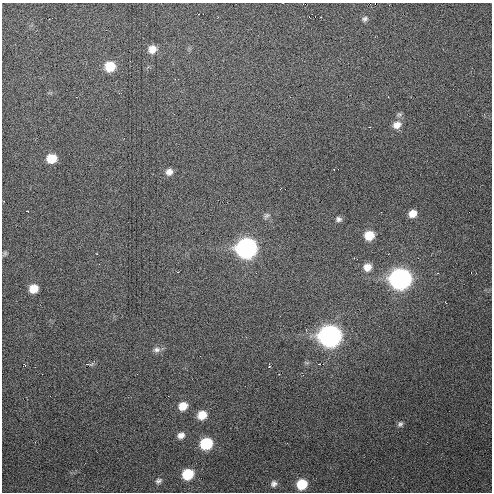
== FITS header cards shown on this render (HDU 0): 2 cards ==
NAXIS1  =                  490 / Axis length
NAXIS2  =                  490 / Axis length

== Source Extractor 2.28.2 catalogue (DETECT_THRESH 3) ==
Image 490 x 490 px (HDU 0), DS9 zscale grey, 1 PNG px = 1 image px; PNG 494 x 494 px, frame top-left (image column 1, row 490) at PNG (2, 3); no overlay
Background 8.13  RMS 1.3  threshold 3.94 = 3 sigma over >= 5 px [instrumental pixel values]
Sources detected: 32; all 32 listed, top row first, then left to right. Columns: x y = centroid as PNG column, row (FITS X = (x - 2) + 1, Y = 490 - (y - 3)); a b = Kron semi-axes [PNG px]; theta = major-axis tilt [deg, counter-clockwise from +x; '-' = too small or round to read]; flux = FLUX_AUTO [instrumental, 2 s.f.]
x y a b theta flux
375 4 2 2 - 44
365 19 8 6 27 240
152 49 9 8 - 900
110 66 9 9 - 2300
399 114 8 6 35 220
397 125 10 8 27 810
51 158 9 8 - 1900
169 172 8 7 - 520
27 211 3 2 - 56
412 214 8 7 - 880
266 216 10 7 33 260
338 219 8 6 -11 280
369 235 8 8 - 1800
246 248 10 9 - 49000
5 253 7 5 59 160
367 267 9 9 - 810
400 279 10 9 - 60000
33 289 8 7 - 1300
330 336 10 9 - 66000
157 350 10 7 0 410
91 364 10 5 17 210
25 365 4 3 - 69
269 366 4 4 - 78
183 406 9 8 - 1200
202 415 9 8 - 1400
400 424 8 7 - 260
181 435 8 7 - 520
206 444 9 8 - 5400
188 474 9 8 - 3300
158 481 9 7 29 290
274 484 9 7 22 360
302 484 9 8 - 2700
At the frame edge (FLAGS 8, measured only in part): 1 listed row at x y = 375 4